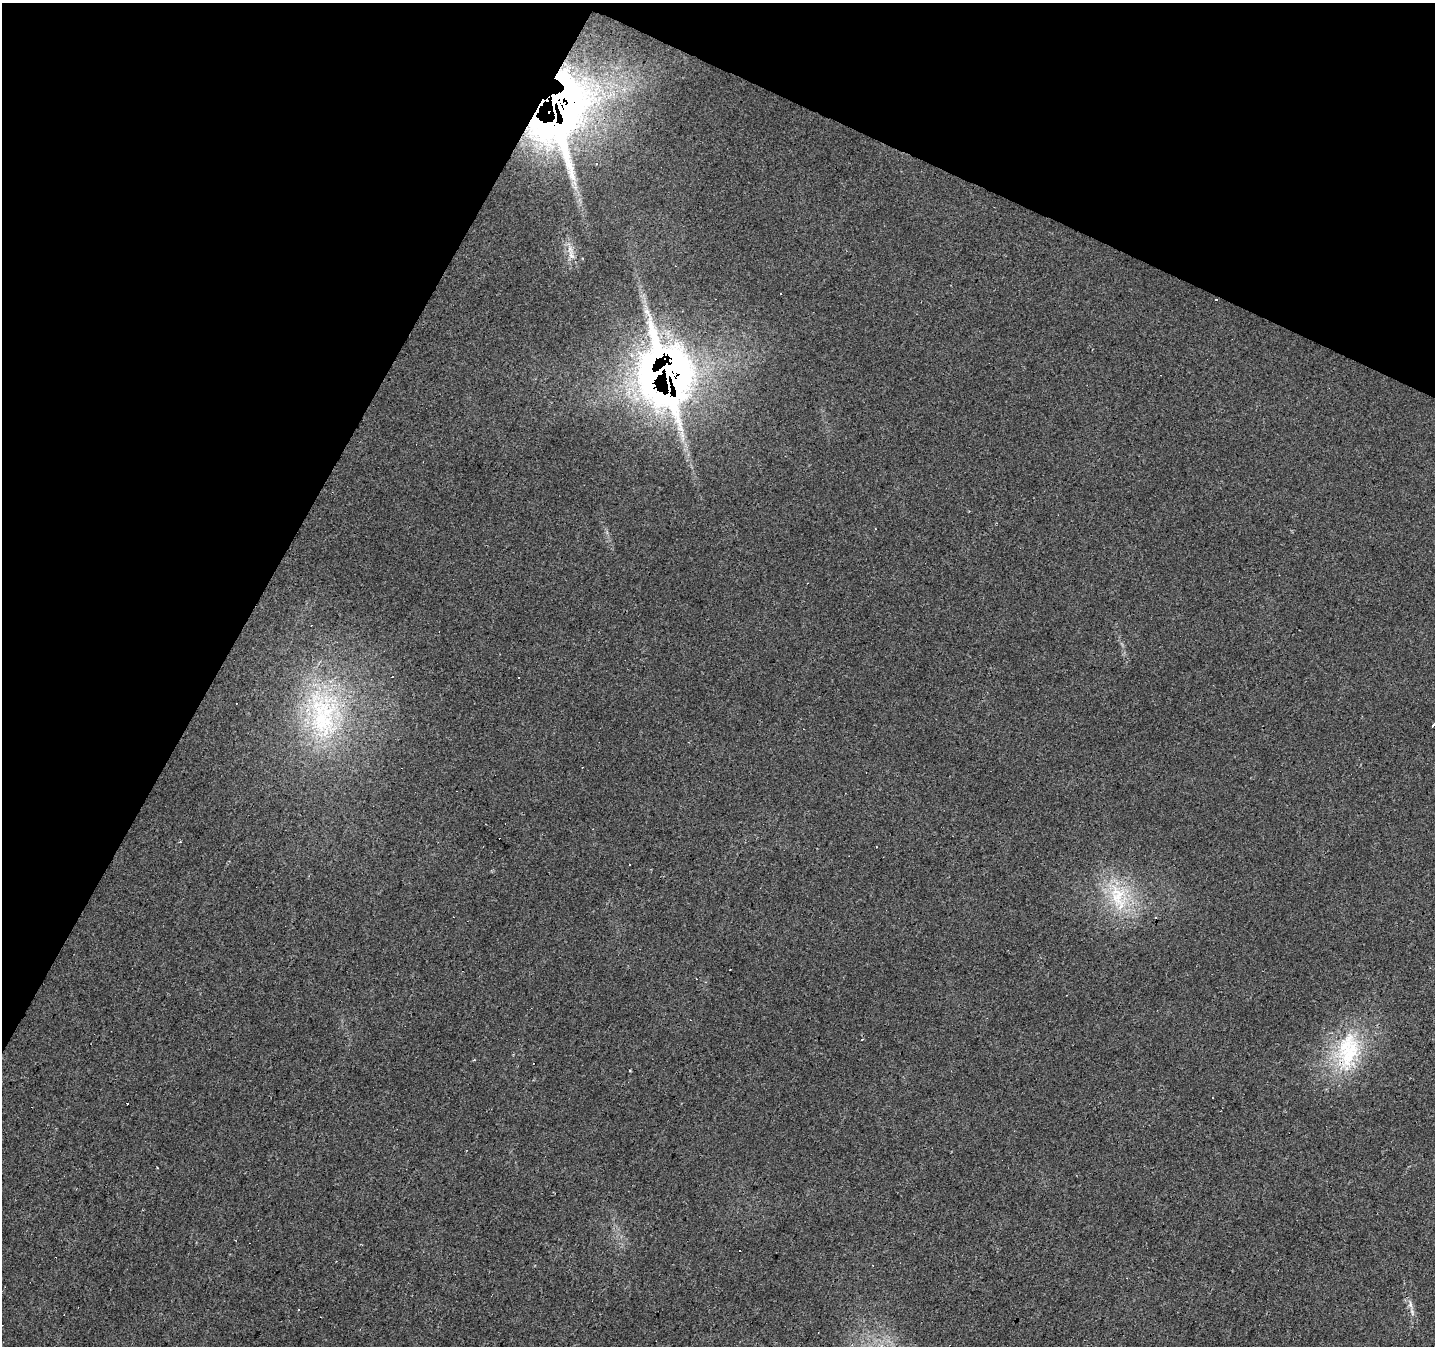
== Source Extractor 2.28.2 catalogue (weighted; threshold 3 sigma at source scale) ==
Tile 2 of 4 x 4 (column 2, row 1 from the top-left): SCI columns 1434-2866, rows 4230-5573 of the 5734 x 5835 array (HDU 1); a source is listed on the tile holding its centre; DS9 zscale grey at full resolution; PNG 1437 x 1348 px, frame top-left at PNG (2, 3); no overlay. Shown black and unused: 25% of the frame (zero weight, under 2 of 3 exposures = <1% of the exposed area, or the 3 px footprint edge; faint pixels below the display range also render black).
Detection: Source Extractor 2.28.2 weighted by HDU 2 'WHT'; one run over the whole footprint, this tile lists its part. Background 0.0305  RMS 0.0062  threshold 0.0278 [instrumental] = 3 sigma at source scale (4.5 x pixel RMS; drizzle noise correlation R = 1.50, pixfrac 1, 0.0396/0.0396 arcsec/px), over >= 5 px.
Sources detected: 29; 13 cosmic-ray / hot-pixel residue — not listed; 1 inside a brighter listed object's ellipse — not listed separately; the other 15 listed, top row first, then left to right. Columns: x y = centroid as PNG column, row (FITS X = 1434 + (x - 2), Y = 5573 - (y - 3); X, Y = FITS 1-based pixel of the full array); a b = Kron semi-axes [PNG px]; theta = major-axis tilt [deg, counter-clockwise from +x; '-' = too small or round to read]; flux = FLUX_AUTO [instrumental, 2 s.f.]
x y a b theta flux
557 106 40 24 86 1300
571 255 14 7 -73 4.7
781 294 2 2 - 0.51
1216 300 4 3 - 1.1
666 374 34 21 -78 1200
518 677 3 2 - 0.61
323 715 81 44 -85 110
1433 725 3 3 - 4.4
629 865 3 2 - 0.61
1118 897 45 25 -74 40
862 1040 3 3 - 2.5
1348 1051 58 30 78 56
740 1251 3 3 - 4.2
1410 1304 11 5 -88 2.6
298 1310 3 2 - 0.47
Overlapping masked pixels (flux is a lower limit): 4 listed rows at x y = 557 106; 1216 300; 666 374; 1348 1051
Isophote crosses this tile's border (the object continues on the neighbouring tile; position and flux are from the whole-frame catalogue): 1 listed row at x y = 1433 725
Unlisted compact peaks at least as high as the median listed source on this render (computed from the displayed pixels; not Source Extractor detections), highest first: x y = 157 1167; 180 841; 575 183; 579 200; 607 533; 1121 643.